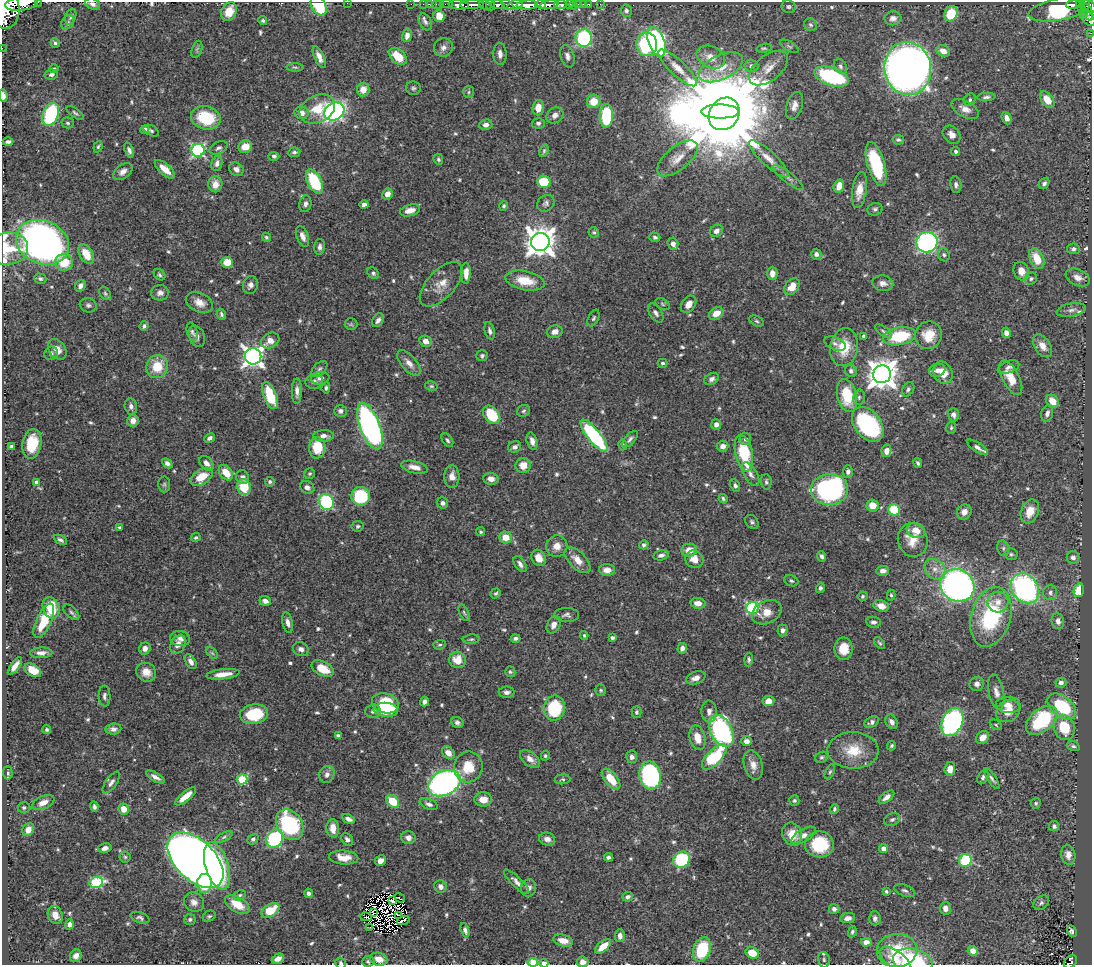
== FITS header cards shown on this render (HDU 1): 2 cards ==
NAXIS1  =                 1090
NAXIS2  =                  963

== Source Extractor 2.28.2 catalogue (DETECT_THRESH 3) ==
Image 1090 x 963 px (HDU 1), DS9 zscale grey, 1 PNG px = 1 image px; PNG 1094 x 967 px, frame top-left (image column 1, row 963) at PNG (2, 2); each listed source drawn as its Kron ellipse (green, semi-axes under 4 px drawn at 4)
Background 0.489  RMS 0.014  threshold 0.0425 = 3 sigma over >= 5 px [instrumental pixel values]
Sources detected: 645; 7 with non-positive FLUX_AUTO (blend fragments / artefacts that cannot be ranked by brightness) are neither listed nor drawn; of the other 638, the 500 brightest by FLUX_AUTO listed and drawn (138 fainter detections omitted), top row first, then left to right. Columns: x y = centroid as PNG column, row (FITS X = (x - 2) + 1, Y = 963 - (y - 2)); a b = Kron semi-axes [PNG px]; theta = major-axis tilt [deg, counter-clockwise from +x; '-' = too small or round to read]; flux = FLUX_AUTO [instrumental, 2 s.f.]
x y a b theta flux
38 2 2 2 - 19
347 3 2 2 - 27
21 4 16 7 7 1600
93 4 8 5 -19 3.8
411 4 2 2 - 7.9
423 4 2 2 - 8.6
429 4 3 2 - 11
436 4 2 2 - 11
440 4 2 2 - 9.3
447 4 6 2 0 17
497 4 7 3 0 350
561 4 6 3 -4 180
569 4 3 2 - 75
579 4 3 3 - 33
583 4 2 2 - 5.9
589 4 3 3 - 20
600 4 2 2 - 5.7
1079 4 3 3 - 84
459 5 10 4 -5 810
472 5 12 3 2 740
485 5 6 4 -24 110
490 5 5 3 - 110
507 5 7 4 -31 270
515 5 8 4 17 340
527 5 10 4 4 1300
541 5 5 3 - 350
549 5 9 4 9 620
1073 5 7 3 6 150
319 6 10 7 -59 44
573 6 4 3 - 27
1089 6 7 5 -58 370
789 7 7 6 - 2.2
1081 8 3 3 - 41
5 9 19 14 -88 3800
1059 9 31 11 11 81
626 11 6 5 - 2.5
229 12 10 7 65 15
1088 12 9 3 -67 93
1083 13 3 2 - 28
951 14 8 6 63 29
439 16 6 5 - 11
71 17 8 5 70 2.6
1088 17 10 6 -48 230
893 18 8 7 - 4.4
263 21 4 4 - 1.7
68 22 7 6 - 2.5
425 22 9 6 -61 3
811 25 7 6 - 2.4
1091 33 2 2 - 4.6
407 35 7 5 77 4.7
584 38 9 8 - 90
657 42 15 8 -70 190
55 43 5 4 - 1.9
647 44 12 10 -85 76
789 46 10 5 -30 2.2
2 48 2 2 - 6.6
443 48 9 9 - 4.8
764 48 8 4 12 1.6
197 49 9 5 71 2.2
943 51 7 5 -25 8.3
500 54 11 6 -88 6.3
398 56 10 6 -42 21
567 56 11 7 -74 4.7
319 57 12 4 -65 6.4
711 57 15 10 -25 10
751 66 7 6 - 2.9
840 66 8 6 -58 2.6
295 67 8 3 -1 1.6
721 67 24 12 25 20
678 68 25 7 -43 11
769 68 23 12 38 13
54 69 4 3 - 2
908 69 27 23 -82 1000
51 75 7 5 10 2.9
832 77 18 9 -19 100
413 88 7 6 - 2.2
363 89 7 6 - 10
469 92 6 5 - 1.7
3 96 6 3 -84 6.1
986 97 9 4 4 2.5
970 100 6 5 - 2.2
1047 100 9 6 -56 15
594 101 7 6 - 16
794 106 14 8 72 7
538 108 8 6 86 9.6
317 109 19 13 27 26
965 109 15 8 -28 7.6
334 112 10 8 29 260
720 112 19 7 -1 11000
75 113 10 4 -35 2
301 113 7 6 - 7.7
51 114 12 7 70 89
724 114 17 14 54 18000
555 115 9 7 40 5.1
606 116 12 6 88 57
206 118 15 11 -13 46
1007 118 6 4 -66 4.2
68 123 6 5 - 2.2
538 123 6 5 - 2.5
486 125 6 5 - 4
145 130 4 4 - 6.3
151 131 8 5 -27 2
952 135 10 7 -47 6.5
898 140 6 5 - 2
8 142 5 3 - 2.8
98 147 6 4 71 1.7
245 147 7 6 - 12
218 148 9 6 27 3
129 150 8 4 -70 3.4
198 150 6 6 - 180
544 151 6 4 70 1.6
956 151 4 4 - 2
294 152 6 4 6 2.4
274 156 5 4 - 2.1
677 158 24 11 40 14
438 159 5 4 - 1.7
769 159 26 7 -43 11
217 163 8 5 74 4.1
876 164 22 8 -74 60
165 169 12 5 -42 13
236 169 8 6 -35 4.4
123 172 11 6 37 5.9
788 178 19 5 -38 4.6
314 181 13 7 -63 63
544 182 7 6 - 35
1044 183 6 4 56 2.6
215 184 8 7 - 8.9
956 185 8 5 -82 3.2
839 186 7 5 73 11
859 190 18 7 81 13
387 194 5 5 - 7.6
546 203 9 7 41 3.2
305 204 8 6 76 3.6
364 204 4 4 - 3.2
504 206 4 4 - 1.6
875 209 8 6 15 2.4
410 210 10 5 13 8.1
717 231 7 5 34 4.4
594 232 5 5 - 1.6
303 236 11 5 -70 5.8
266 237 5 4 - 1.8
655 237 5 4 - 2.1
42 242 27 21 -21 520
540 242 9 9 - 1400
927 242 11 10 - 190
673 244 6 5 - 4.1
320 247 8 5 86 3.7
8 249 21 16 5 39
1073 249 6 5 - 2.6
86 254 11 6 -59 20
816 254 5 5 - 3.1
944 255 7 5 -64 2.3
1037 258 11 7 -65 21
64 262 9 8 - 24
227 262 6 5 - 18
1021 271 9 7 -68 8.4
373 273 6 5 - 2.2
466 273 10 5 89 7.6
772 273 6 5 - 7.4
160 275 6 5 - 1.9
1078 278 13 8 -24 7.2
40 279 6 5 - 2.3
1031 279 6 6 - 2.1
525 281 20 9 -11 22
883 283 11 7 -11 5.1
441 284 27 14 47 15
250 285 9 7 72 4.2
80 286 6 5 - 4.2
792 287 9 6 52 14
160 293 9 7 1 4.2
105 294 7 5 -51 1.8
199 302 14 9 -25 8.9
662 304 8 5 -29 1.6
689 304 9 6 55 7.8
88 305 8 7 - 2.9
1071 310 15 6 9 5.4
656 313 11 6 -57 3.9
716 313 8 5 35 12
221 314 6 4 -72 2
593 318 9 5 64 2.1
378 320 7 5 59 3.5
757 321 7 5 -27 2
351 324 6 6 - 1.6
144 326 5 4 - 2.1
490 331 9 5 -77 3.3
883 331 10 4 -37 2.4
192 332 9 5 -74 2.3
555 332 8 6 16 5.5
1006 333 5 4 - 4.5
929 335 14 13 - 21
197 336 11 7 -67 4
864 336 4 3 - 3.6
899 336 17 8 11 55
270 341 9 7 29 7.8
426 341 6 5 - 6.5
835 343 11 6 -23 3.6
1042 346 13 7 -55 8
844 347 19 14 80 27
57 349 11 8 -55 8.8
51 353 7 6 - 2.7
253 356 8 8 - 550
482 356 5 5 - 2
409 363 15 7 -49 7.1
663 363 5 4 - 2
157 367 11 10 - 24
1008 367 11 6 21 3.3
319 369 9 5 45 2.5
937 370 8 6 18 5.5
851 371 6 5 - 2.7
943 373 11 9 -64 14
882 374 9 9 - 1400
320 378 9 6 9 4.5
1011 378 19 8 -62 18
712 379 7 5 27 3.3
314 381 8 7 - 3.1
431 386 6 5 - 1.5
326 388 5 3 - 1.7
908 389 8 5 57 2.5
297 391 13 5 90 5
270 396 14 6 -69 31
847 396 17 10 -77 37
859 397 8 5 76 2.3
1052 401 7 6 - 13
131 406 8 6 -79 3.9
341 411 6 6 - 3.4
524 411 7 5 22 2.1
1047 413 8 6 73 4.1
492 415 10 7 -51 38
953 415 7 5 -88 3.5
133 421 6 5 - 6.7
716 424 5 5 - 5.9
868 424 19 13 -52 110
370 426 24 10 -69 350
951 428 6 5 - 1.7
324 436 10 5 2 4.8
594 436 20 6 -51 120
210 438 6 4 29 3.3
630 439 10 5 49 2.9
745 439 6 6 - 2.6
447 440 7 5 -56 2
532 441 9 5 -73 5.1
32 444 15 9 80 30
623 445 5 4 - 1.9
723 446 6 5 - 5.5
11 447 4 3 - 2
515 447 6 5 - 3.7
978 447 12 4 -34 4.5
317 448 10 8 -90 26
886 451 6 5 - 8.1
744 453 19 8 -78 51
167 463 6 4 -43 3.9
206 463 8 5 -47 5.2
918 463 5 3 - 1.6
523 465 7 7 - 12
414 467 14 6 -13 8
848 472 6 5 - 2.9
226 473 9 6 -52 15
310 474 5 5 - 1.9
751 474 13 6 -60 4.9
452 476 11 7 -90 6.9
202 477 12 7 35 20
242 477 7 6 - 3.9
491 479 7 6 - 6.8
37 482 4 4 - 4.2
270 482 5 4 - 1.9
766 482 8 5 -84 2.1
164 484 8 6 89 2
735 486 6 4 -67 2.5
244 487 8 6 -78 31
307 487 7 6 - 4
830 489 18 15 5 190
361 496 9 9 - 58
723 499 5 4 - 1.8
326 502 8 7 - 90
443 503 6 5 - 3.4
873 506 6 6 - 12
894 510 6 5 - 39
1030 511 12 8 68 13
964 512 8 7 - 6.8
752 522 8 6 -48 2.3
358 526 6 5 - 2.1
120 527 4 3 - 2
916 530 9 7 -26 11
481 532 5 4 - 1.6
196 537 5 4 - 1.7
506 537 6 6 - 14
60 540 7 4 -29 2.4
913 540 17 15 -74 16
644 545 5 4 - 2.1
557 546 11 10 - 9.1
1003 548 8 6 -77 2.3
689 550 8 6 10 11
1011 554 6 6 - 1.9
661 555 8 5 14 3.7
821 556 5 4 - 2.8
1073 557 6 6 - 3.7
539 558 8 7 - 11
694 559 9 8 - 8.8
577 560 16 8 -44 11
520 564 9 5 -57 3.8
935 569 11 9 -42 8.4
607 570 8 6 -3 6.3
883 571 6 5 - 4.6
791 581 7 5 -21 2.1
957 585 17 16 - 430
820 588 5 4 - 2
1025 588 16 13 -53 210
1079 590 7 5 76 21
1050 592 7 7 - 3.8
496 593 5 4 - 1.7
891 595 5 4 - 1.5
863 596 5 4 - 1.7
265 601 6 4 -18 4.5
998 602 10 10 - 9.4
698 603 7 5 -7 8.1
881 606 8 5 -18 9.4
51 608 11 8 -72 30
752 608 6 6 - 130
71 612 10 5 -44 2.5
767 612 16 11 26 12
464 613 9 4 -65 1.8
567 615 12 7 -1 3.6
991 617 30 19 74 95
44 621 18 7 65 30
1058 621 8 6 -79 4.2
873 622 7 5 -7 3.2
288 623 10 5 -77 4.8
554 625 9 6 64 5.8
783 630 6 5 - 3.4
584 635 4 3 - 1.6
516 638 4 3 - 2.6
612 638 4 3 - 2.3
180 639 10 7 -10 4.9
471 639 8 5 5 1.8
880 643 7 4 -47 1.7
178 644 10 7 62 7
440 645 6 4 5 1.7
682 648 5 4 - 4.1
145 649 6 5 - 5.4
301 649 8 7 - 3.8
844 649 11 9 -89 16
41 653 11 5 2 5.2
212 653 7 4 -45 1.6
457 660 8 8 - 14
749 660 7 4 87 2.2
191 662 8 5 -58 4.7
15 666 10 4 54 6.9
323 669 12 7 -27 18
33 670 9 6 -31 16
146 672 10 9 - 8.9
510 672 5 5 - 1.6
223 674 17 5 7 12
696 678 10 6 18 6
1061 683 5 5 - 3.5
977 684 7 7 - 4
601 690 6 5 - 1.6
507 692 8 5 2 3.6
996 692 18 7 -78 6.6
104 696 10 6 -87 3
768 701 6 5 - 8
424 702 5 4 - 3.5
385 703 14 10 -17 52
1008 705 12 8 -3 7.7
1062 706 16 10 -40 56
554 708 12 10 78 56
386 710 12 7 -4 25
373 711 7 7 - 4.2
709 711 11 7 -86 5
1008 711 13 10 35 13
636 712 6 5 - 2
254 714 14 10 10 44
1042 720 18 11 39 78
457 722 6 5 - 2.9
872 722 7 5 30 3.1
892 722 8 5 -61 4.6
952 722 15 10 66 220
996 725 6 4 -32 1.5
1064 727 13 10 -69 32
113 729 8 5 6 4.4
47 730 4 4 - 1.7
721 731 17 10 -63 220
338 735 4 3 - 1.8
697 738 12 7 -75 13
982 738 7 5 46 8.3
746 741 5 5 - 4.6
891 746 5 4 - 1.5
1073 746 6 4 -18 2
853 750 25 18 -1 27
448 753 7 5 -45 7.8
545 756 5 4 - 1.5
632 757 6 5 - 4
714 757 16 7 46 72
822 757 6 5 - 1.8
530 759 11 7 -39 6.4
753 765 15 9 -74 8.6
468 767 15 14 - 21
950 769 7 5 83 10
830 772 8 4 65 1.7
8 773 6 4 -88 2.2
327 774 8 7 - 4.7
650 775 14 10 -80 180
155 777 10 4 -30 4.7
983 777 7 5 64 2.5
242 779 5 5 - 54
562 779 8 5 6 1.8
611 779 12 6 -51 20
992 779 12 4 -57 2.9
111 782 12 5 55 3.8
444 783 17 12 27 360
186 796 13 4 39 11
886 797 9 4 37 4.7
483 799 9 7 -1 10
393 801 7 5 -44 27
794 801 5 5 - 1.9
43 803 12 6 24 8.4
1036 803 5 5 - 1.7
429 804 9 5 -22 3.9
94 807 5 4 - 2.6
24 808 6 5 - 2.2
124 809 5 5 - 10
834 809 5 3 - 1.9
348 819 7 4 -26 4.1
892 820 8 6 22 2.5
290 825 16 12 -56 95
1054 826 5 5 - 2.9
333 828 9 6 -86 9.8
28 830 7 5 61 9.7
792 834 12 9 -69 13
804 835 13 6 30 6.2
224 837 9 4 27 2
408 837 7 6 - 4.8
253 839 6 4 37 2
275 839 9 8 - 86
347 839 7 5 -49 3.4
547 839 8 6 -17 5.6
819 844 14 13 - 46
105 848 7 4 15 4.5
884 849 4 4 - 7.6
1068 855 10 7 -79 6
125 857 5 5 - 1.6
608 857 4 4 - 2.5
344 858 15 7 -4 13
195 860 34 20 -45 1200
682 860 9 7 42 73
965 860 6 6 - 54
381 861 6 5 - 5.6
217 866 24 11 -73 97
96 882 7 5 10 90
517 882 17 5 -44 5.1
204 884 9 7 84 42
440 886 6 6 - 4.9
529 888 9 7 75 4.8
905 890 11 5 -18 2.8
886 891 4 3 - 1.5
309 893 5 4 - 3.2
240 895 6 5 - 1.7
628 897 5 4 - 3.3
400 898 5 2 - 3.5
393 901 3 2 - 2.5
194 902 10 9 - 6
1041 903 8 6 37 2.7
237 904 13 7 -30 20
945 908 6 5 - 6
834 909 5 5 - 3.4
270 910 10 6 33 26
373 913 3 2 - 1.8
55 915 9 7 -67 8
398 915 3 2 - 1.9
209 916 6 5 - 1.8
366 917 6 2 -1 3.2
140 918 10 5 -19 2.5
848 918 7 5 10 5
875 918 7 6 - 3.1
190 919 6 5 - 2.3
403 920 6 2 17 2
69 924 5 4 - 3.7
370 927 2 2 - 3.2
465 930 7 4 -73 3
1072 931 6 3 -63 2.2
852 932 6 4 71 1.6
620 936 6 5 - 4.5
563 941 10 5 -14 9.1
866 942 5 4 - 5.4
603 946 9 5 40 16
702 950 13 8 71 51
897 950 20 16 3 37
973 951 5 5 - 5.8
752 953 7 5 -26 18
76 956 6 6 - 5.3
278 959 6 4 28 5.3
379 959 9 6 -14 8.6
895 959 17 8 -34 15
824 960 8 5 -76 2
368 961 6 5 - 2.1
913 961 20 12 -12 67
533 962 5 4 - 14
583 962 6 5 - 6.2
1070 962 7 5 49 80
341 963 5 5 - 1.9
544 963 4 3 - 11
At the frame edge (FLAGS 8, measured only in part): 19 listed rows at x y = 38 2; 347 3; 21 4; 93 4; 319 6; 1089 6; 5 9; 1088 17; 1091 33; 2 48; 3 96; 8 249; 895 959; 913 961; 533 962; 583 962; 1070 962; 341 963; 544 963
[138 fainter detections neither listed nor drawn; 7 non-positive-flux detections neither listed nor drawn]